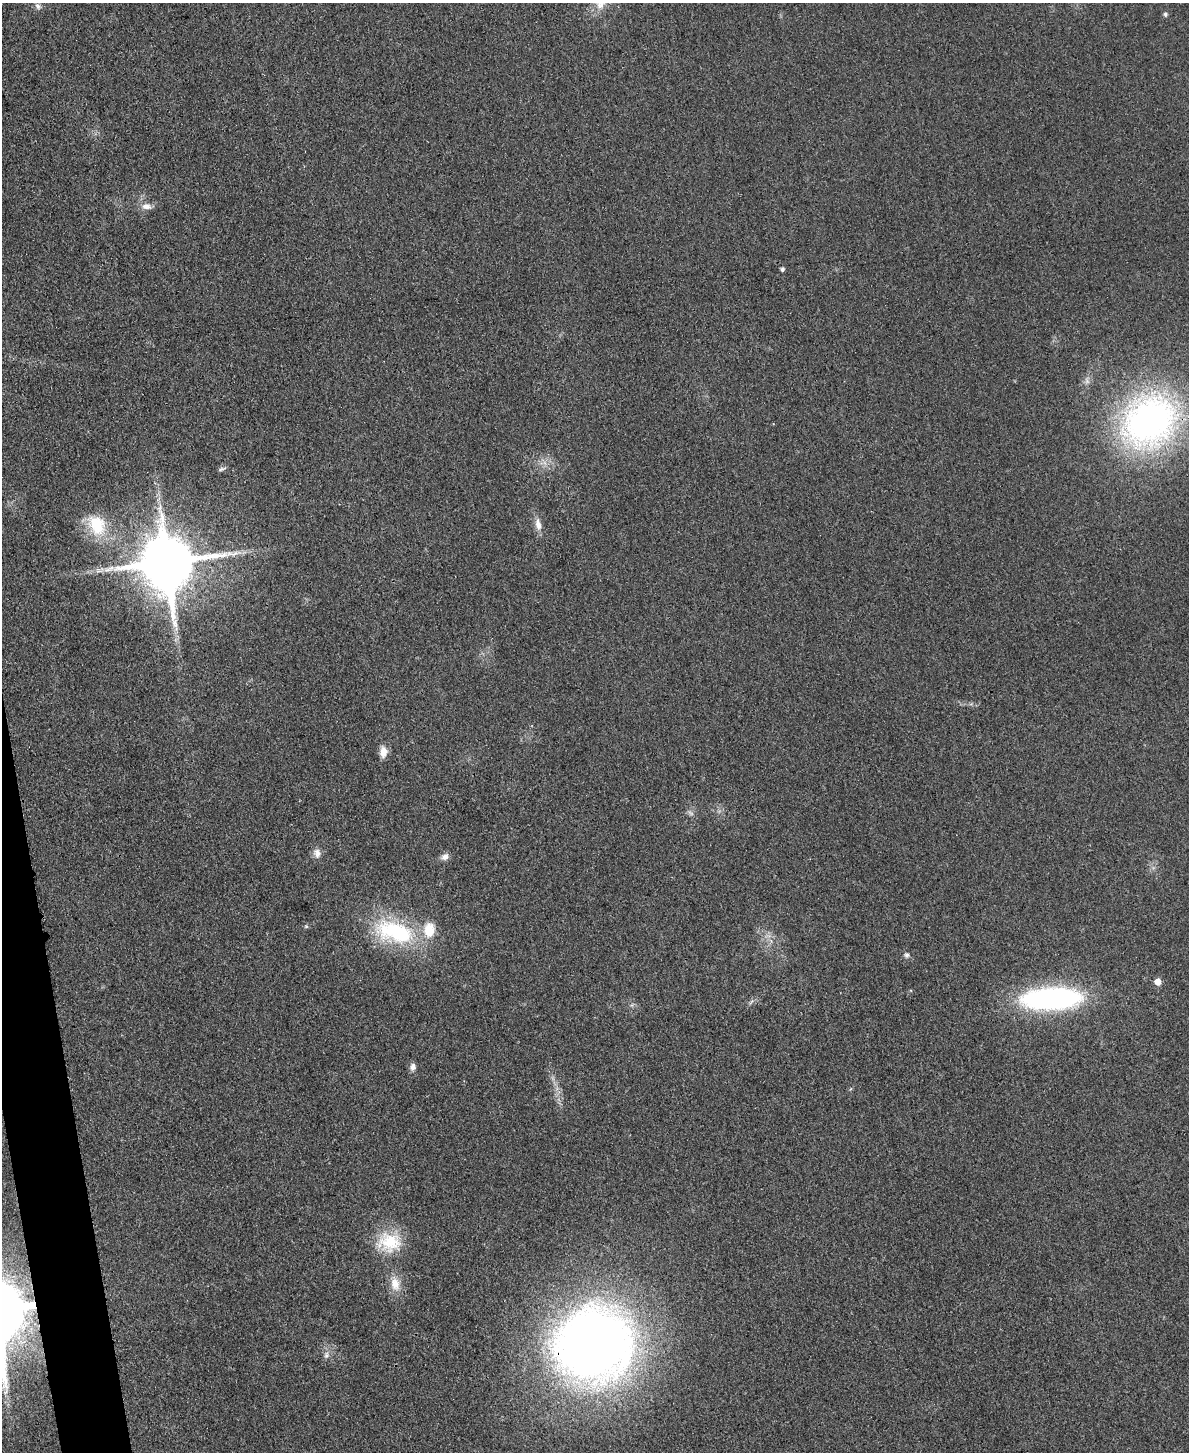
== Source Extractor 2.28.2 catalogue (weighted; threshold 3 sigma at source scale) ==
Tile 7 of 4 x 3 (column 3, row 2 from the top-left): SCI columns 2390-3576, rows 1716-3165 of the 4778 x 4763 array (HDU 1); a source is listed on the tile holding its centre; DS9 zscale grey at full resolution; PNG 1191 x 1454 px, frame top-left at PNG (2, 3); no overlay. Shown black and unused: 2% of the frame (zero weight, under 3 of 4 exposures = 2% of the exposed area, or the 3 px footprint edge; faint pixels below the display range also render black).
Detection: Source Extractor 2.28.2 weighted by HDU 2 'WHT'; one run over the whole footprint, this tile lists its part. Background 0.0706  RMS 0.007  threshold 0.0317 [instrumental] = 3 sigma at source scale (4.5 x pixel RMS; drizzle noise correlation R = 1.50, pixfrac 1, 0.05/0.05 arcsec/px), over >= 5 px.
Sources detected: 28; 2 inside a brighter listed object's ellipse — not listed separately; the other 26 listed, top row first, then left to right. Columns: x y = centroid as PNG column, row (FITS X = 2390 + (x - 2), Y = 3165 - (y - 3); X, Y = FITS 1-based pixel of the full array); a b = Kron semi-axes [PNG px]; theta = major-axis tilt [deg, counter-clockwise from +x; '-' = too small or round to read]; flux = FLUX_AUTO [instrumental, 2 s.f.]
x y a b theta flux
600 4 14 13 - 7.7
38 6 10 7 -50 2.6
1165 14 5 5 - 1.5
146 206 14 8 -8 5
782 269 5 4 - 1.4
1149 421 65 55 43 250
545 463 7 4 -71 2.3
222 469 11 4 21 1.6
538 524 17 8 -76 6
97 525 29 22 -60 29
168 562 17 15 -83 4700
109 569 18 6 21 5.9
383 752 14 8 90 6.4
317 853 13 9 -78 4.2
445 857 10 8 30 3.4
306 926 6 5 - 0.98
399 933 42 26 -24 69
907 955 7 6 - 1.8
1158 982 6 5 - 6.3
1051 999 60 22 2 150
413 1067 9 7 79 3.1
389 1242 33 26 -4 30
395 1284 20 13 -77 10
594 1344 86 78 17 560
326 1355 9 7 -83 2.9
5 1392 9 4 58 2
Overlapping masked pixels (flux is a lower limit): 1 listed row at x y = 594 1344
Isophote crosses this tile's border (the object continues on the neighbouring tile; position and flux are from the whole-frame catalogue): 1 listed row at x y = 600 4